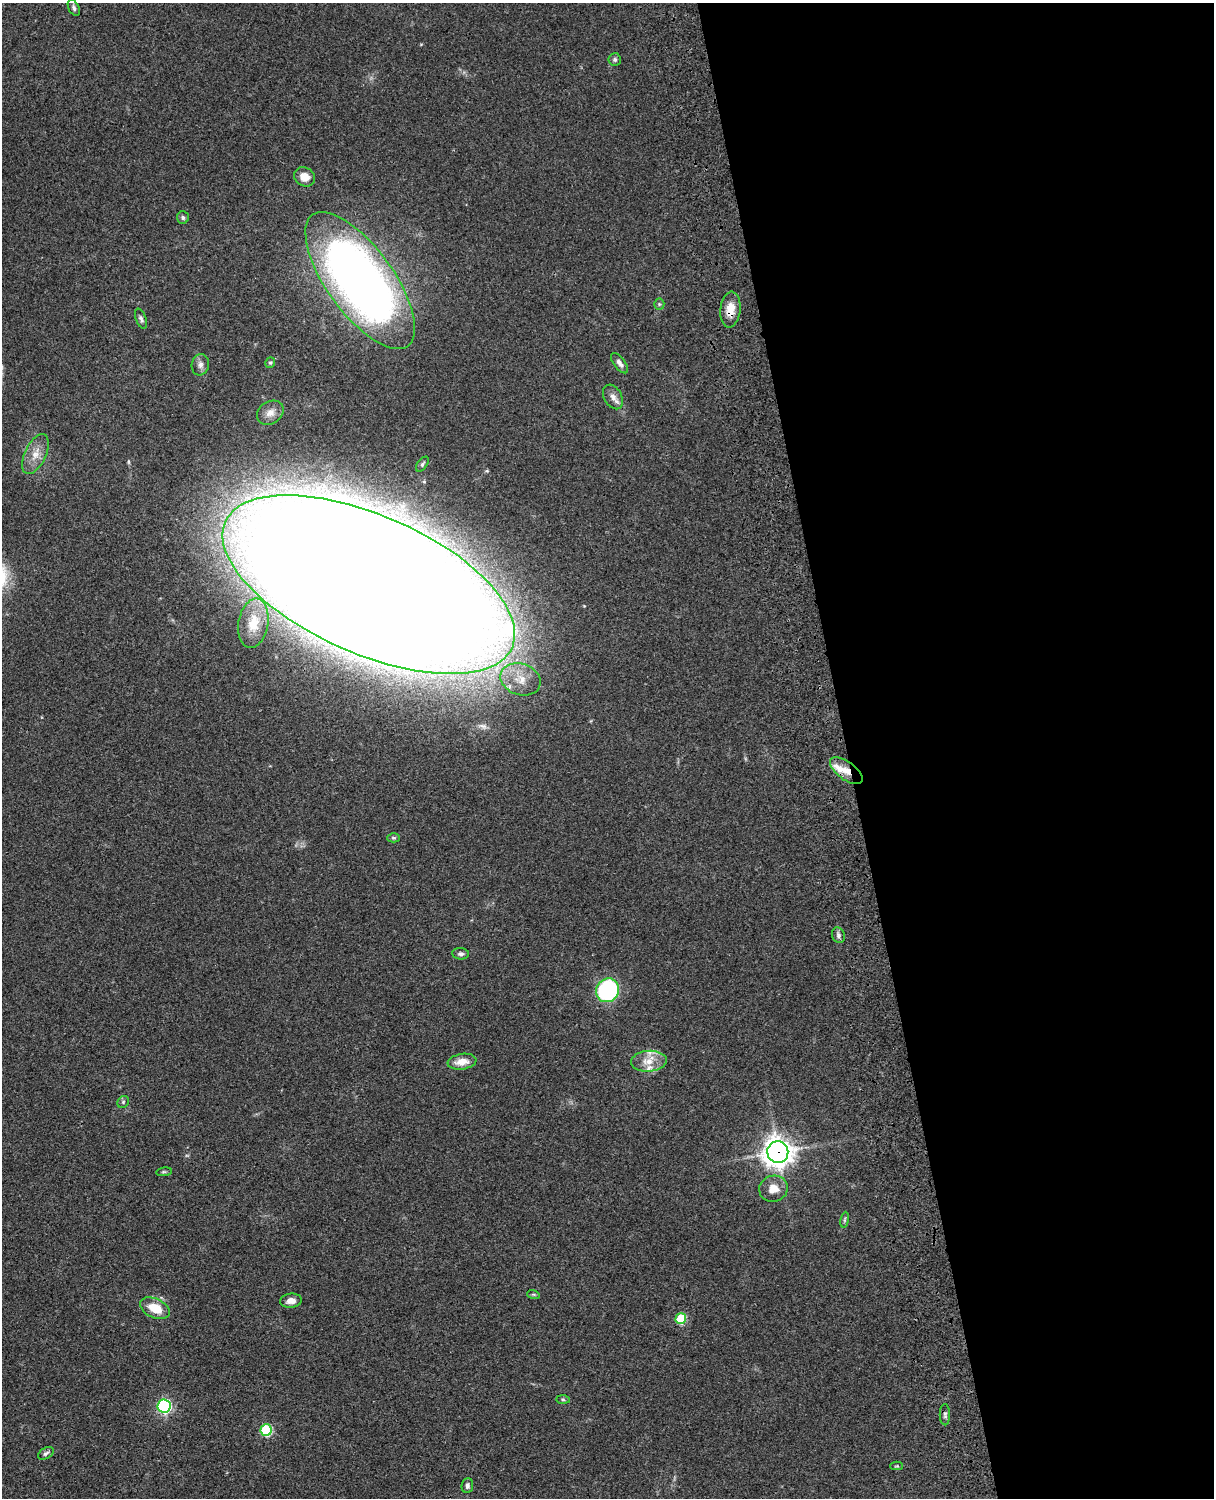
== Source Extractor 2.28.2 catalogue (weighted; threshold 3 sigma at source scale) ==
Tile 8 of 4 x 3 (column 4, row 2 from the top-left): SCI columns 3758-4969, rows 1773-3268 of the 5088 x 4927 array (HDU 1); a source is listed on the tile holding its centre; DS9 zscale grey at full resolution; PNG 1216 x 1500 px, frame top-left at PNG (2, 3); each listed source drawn as its Kron ellipse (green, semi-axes under 4 px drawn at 4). Shown black and unused: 30% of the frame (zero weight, under 3 of 4 exposures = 6% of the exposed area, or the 3 px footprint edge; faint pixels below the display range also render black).
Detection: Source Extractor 2.28.2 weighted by HDU 2 'WHT'; one run over the whole footprint, this tile lists its part. Background 0.0925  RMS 0.0062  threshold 0.0279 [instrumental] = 3 sigma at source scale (4.5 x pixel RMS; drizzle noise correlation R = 1.50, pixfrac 1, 0.05/0.05 arcsec/px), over >= 5 px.
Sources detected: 44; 3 inside a brighter listed object's ellipse — not listed separately; the other 41 listed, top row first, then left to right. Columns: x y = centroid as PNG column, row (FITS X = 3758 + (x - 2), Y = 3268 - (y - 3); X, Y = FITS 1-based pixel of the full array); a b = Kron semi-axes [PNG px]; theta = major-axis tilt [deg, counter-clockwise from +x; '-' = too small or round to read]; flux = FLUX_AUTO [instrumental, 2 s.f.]
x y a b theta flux
74 8 9 5 -64 1.6
615 59 6 6 - 1.4
305 177 11 9 -30 7.1
183 218 6 6 - 1.5
360 280 81 33 -54 520
659 304 5 5 - 0.88
730 310 18 10 84 8.5
141 319 11 5 -70 1.7
270 363 5 4 - 1
619 363 12 5 -53 2.8
200 365 10 8 80 3
613 397 13 8 -60 3.9
270 413 14 11 33 5.4
35 454 21 10 65 8.1
422 464 8 5 52 1.3
369 584 157 69 -24 5500
253 623 25 15 80 13
521 679 20 15 -19 14
846 771 19 9 -36 7.5
394 838 6 4 -1 0.89
838 935 8 6 -71 1.9
461 954 8 5 -5 1.9
608 990 12 11 - 84
649 1061 18 10 4 8.1
462 1062 14 8 9 7.5
123 1102 6 5 - 1.1
778 1152 11 10 - 710
164 1172 8 4 8 0.9
773 1189 14 13 - 8
845 1220 8 4 81 1.1
533 1294 6 4 -18 0.79
291 1301 11 7 5 4
155 1308 16 9 -24 14
681 1319 5 5 - 34
563 1399 7 4 -2 1
164 1406 6 6 - 120
945 1415 10 5 -89 1.7
266 1430 6 5 - 51
46 1453 8 5 32 1.5
897 1466 6 4 1 0.78
467 1486 7 5 85 1.9
Overlapping masked pixels (flux is a lower limit): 4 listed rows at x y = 730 310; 369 584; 846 771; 778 1152